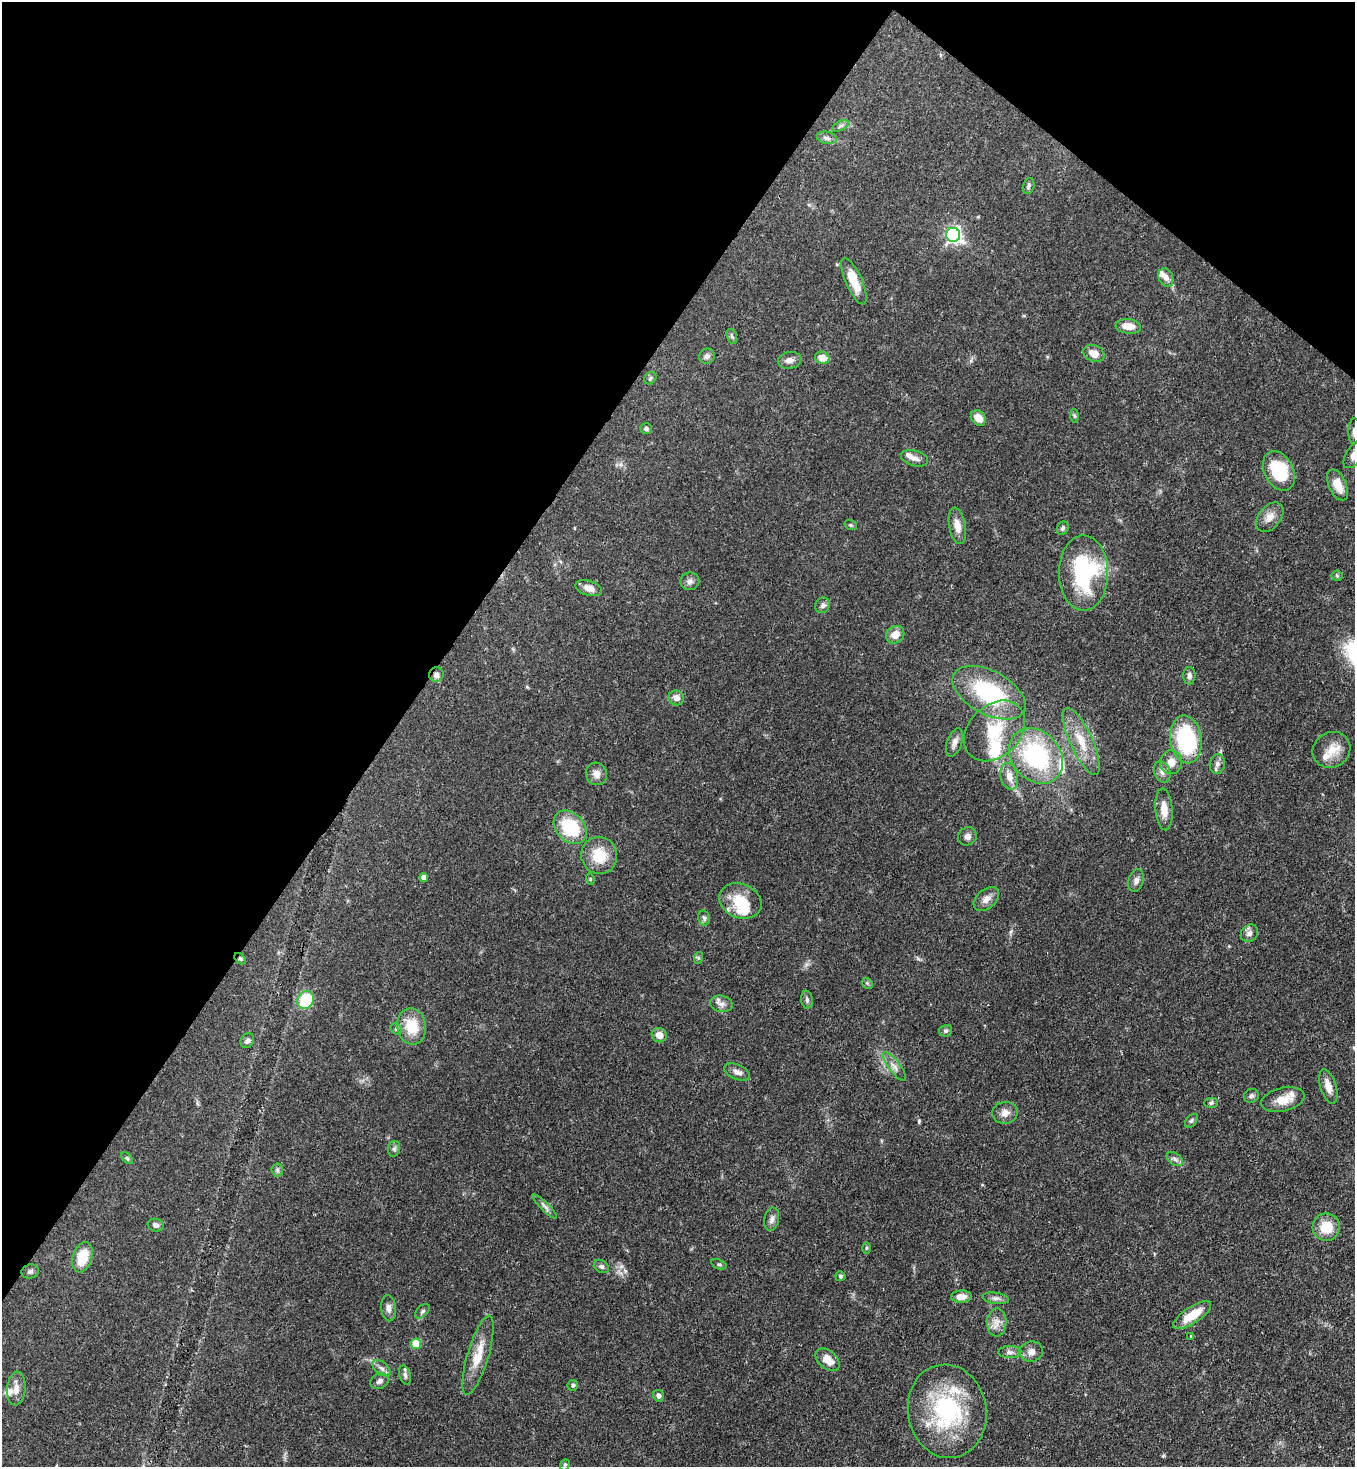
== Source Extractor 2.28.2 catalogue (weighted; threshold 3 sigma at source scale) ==
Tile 2 of 4 x 4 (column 2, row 1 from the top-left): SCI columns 1717-3069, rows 4456-5920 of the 6000 x 5978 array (HDU 1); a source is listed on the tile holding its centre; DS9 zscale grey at full resolution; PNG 1357 x 1469 px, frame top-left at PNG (2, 2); each listed source drawn as its Kron ellipse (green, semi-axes under 4 px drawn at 4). Shown black and unused: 34% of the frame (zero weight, under 3 of 4 exposures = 7% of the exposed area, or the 3 px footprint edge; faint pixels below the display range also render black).
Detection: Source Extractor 2.28.2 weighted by HDU 2 'WHT'; one run over the whole footprint, this tile lists its part. Background 0.0701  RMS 0.0036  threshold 0.016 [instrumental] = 3 sigma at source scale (4.5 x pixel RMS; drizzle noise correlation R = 1.50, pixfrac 1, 0.05/0.05 arcsec/px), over >= 5 px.
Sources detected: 119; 1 inside a brighter object's white glare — neither listed nor drawn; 8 inside a brighter listed object's ellipse — not listed separately; the other 110 listed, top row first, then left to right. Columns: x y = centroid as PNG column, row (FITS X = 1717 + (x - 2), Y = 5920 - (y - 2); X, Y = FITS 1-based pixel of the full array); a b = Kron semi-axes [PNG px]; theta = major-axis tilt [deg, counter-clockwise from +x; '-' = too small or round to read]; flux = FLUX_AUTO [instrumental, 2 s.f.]
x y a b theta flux
840 126 9 4 27 0.94
827 138 10 6 -10 1.2
1029 186 8 5 75 0.82
953 235 7 7 - 91
1166 278 10 7 -66 1.9
854 281 25 8 -66 7.9
1128 326 13 7 -6 4
732 336 8 5 -70 0.69
1094 353 11 8 -22 4
707 356 8 7 - 1.2
822 358 7 6 - 3.9
790 360 12 8 10 2
650 378 7 5 45 0.65
1074 416 7 4 -88 0.55
978 418 8 7 - 4.1
646 429 6 5 - 0.73
1354 431 13 6 89 1.4
1354 455 15 8 56 3
915 458 14 7 -15 2.1
1279 471 21 14 -62 15
1338 485 16 8 -65 5
1270 517 17 11 51 3.3
851 525 6 4 -20 0.48
957 526 18 8 -80 3.7
1063 528 7 5 63 0.76
1083 573 38 24 -90 39
1337 576 5 5 - 0.49
690 581 9 9 - 1.4
589 588 14 7 -17 3.1
823 605 8 7 - 1.3
895 635 10 8 40 3.4
436 675 7 7 - 1.6
1189 676 9 6 88 1.2
989 693 40 21 -28 34
676 698 8 7 - 2
995 731 34 25 45 18
1186 739 24 15 -82 32
1081 741 36 11 -65 9.3
954 743 15 7 71 2.1
1331 750 19 17 32 6
1036 756 30 24 -49 43
1171 762 12 11 - 3.8
1217 764 10 7 79 1.6
1162 772 11 7 -65 1.8
596 774 11 10 - 2.4
1009 776 13 8 -77 3.4
1164 809 21 8 -85 4.5
570 827 19 14 -47 18
967 836 10 8 40 1.7
599 855 18 18 - 9.7
424 877 4 4 - 1.9
590 879 6 3 -73 0.38
1136 881 11 7 73 1.7
986 899 15 9 41 2.5
740 901 22 17 -23 11
704 918 7 5 -78 0.83
1249 933 9 8 - 1.7
698 958 6 4 72 0.5
240 959 6 4 -46 0.51
867 983 6 4 -46 0.59
306 1000 9 8 - 17
807 1000 9 5 -81 0.83
721 1004 11 8 -11 1.9
412 1026 18 14 -81 9.1
396 1029 6 5 - 0.61
946 1031 6 5 - 0.74
659 1035 7 7 - 2.9
247 1041 8 6 58 1.1
894 1066 17 5 -53 2.1
737 1072 13 7 -23 1.9
1328 1086 18 8 -72 3.5
1251 1096 7 7 - 0.99
1283 1100 22 11 12 5.3
1211 1103 7 5 1 0.74
1005 1113 12 11 - 2.7
1191 1121 8 5 49 0.72
394 1149 8 6 74 0.94
127 1158 7 4 -45 0.59
1175 1159 9 6 -37 1.1
277 1170 6 6 - 0.77
545 1206 16 4 -44 1.3
772 1219 12 7 79 1.7
156 1225 8 6 -16 1.2
1326 1227 14 13 - 7.5
866 1248 6 4 89 0.43
82 1257 16 9 72 8.7
719 1264 8 4 -20 0.69
601 1267 8 6 -32 1.1
30 1271 9 7 15 0.97
840 1276 5 5 - 0.67
961 1297 10 6 2 2.9
996 1298 14 5 -9 1.4
388 1308 13 7 -86 1.7
422 1311 9 5 45 0.81
1192 1315 22 8 34 8.1
997 1322 14 10 89 2.9
1191 1336 3 3 - 0.5
416 1344 5 5 - 9.8
1010 1352 11 6 1 1.4
1031 1352 11 10 - 2.5
478 1355 41 10 73 8.2
828 1360 14 9 -41 4.2
382 1368 11 6 -38 1.5
405 1375 10 5 -74 0.98
380 1381 9 7 26 1.4
573 1385 5 5 - 0.82
16 1388 17 9 85 2.7
658 1396 6 5 - 1.2
947 1411 47 39 -80 42
565 1465 6 4 69 0.5
Overlapping masked pixels (flux is a lower limit): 3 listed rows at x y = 436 675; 1186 739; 240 959
Isophote crosses this tile's border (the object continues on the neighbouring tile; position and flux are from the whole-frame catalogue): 2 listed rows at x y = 1354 431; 1354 455
Unlisted compact peaks at least as high as the median listed source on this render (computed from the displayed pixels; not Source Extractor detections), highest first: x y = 919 1121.